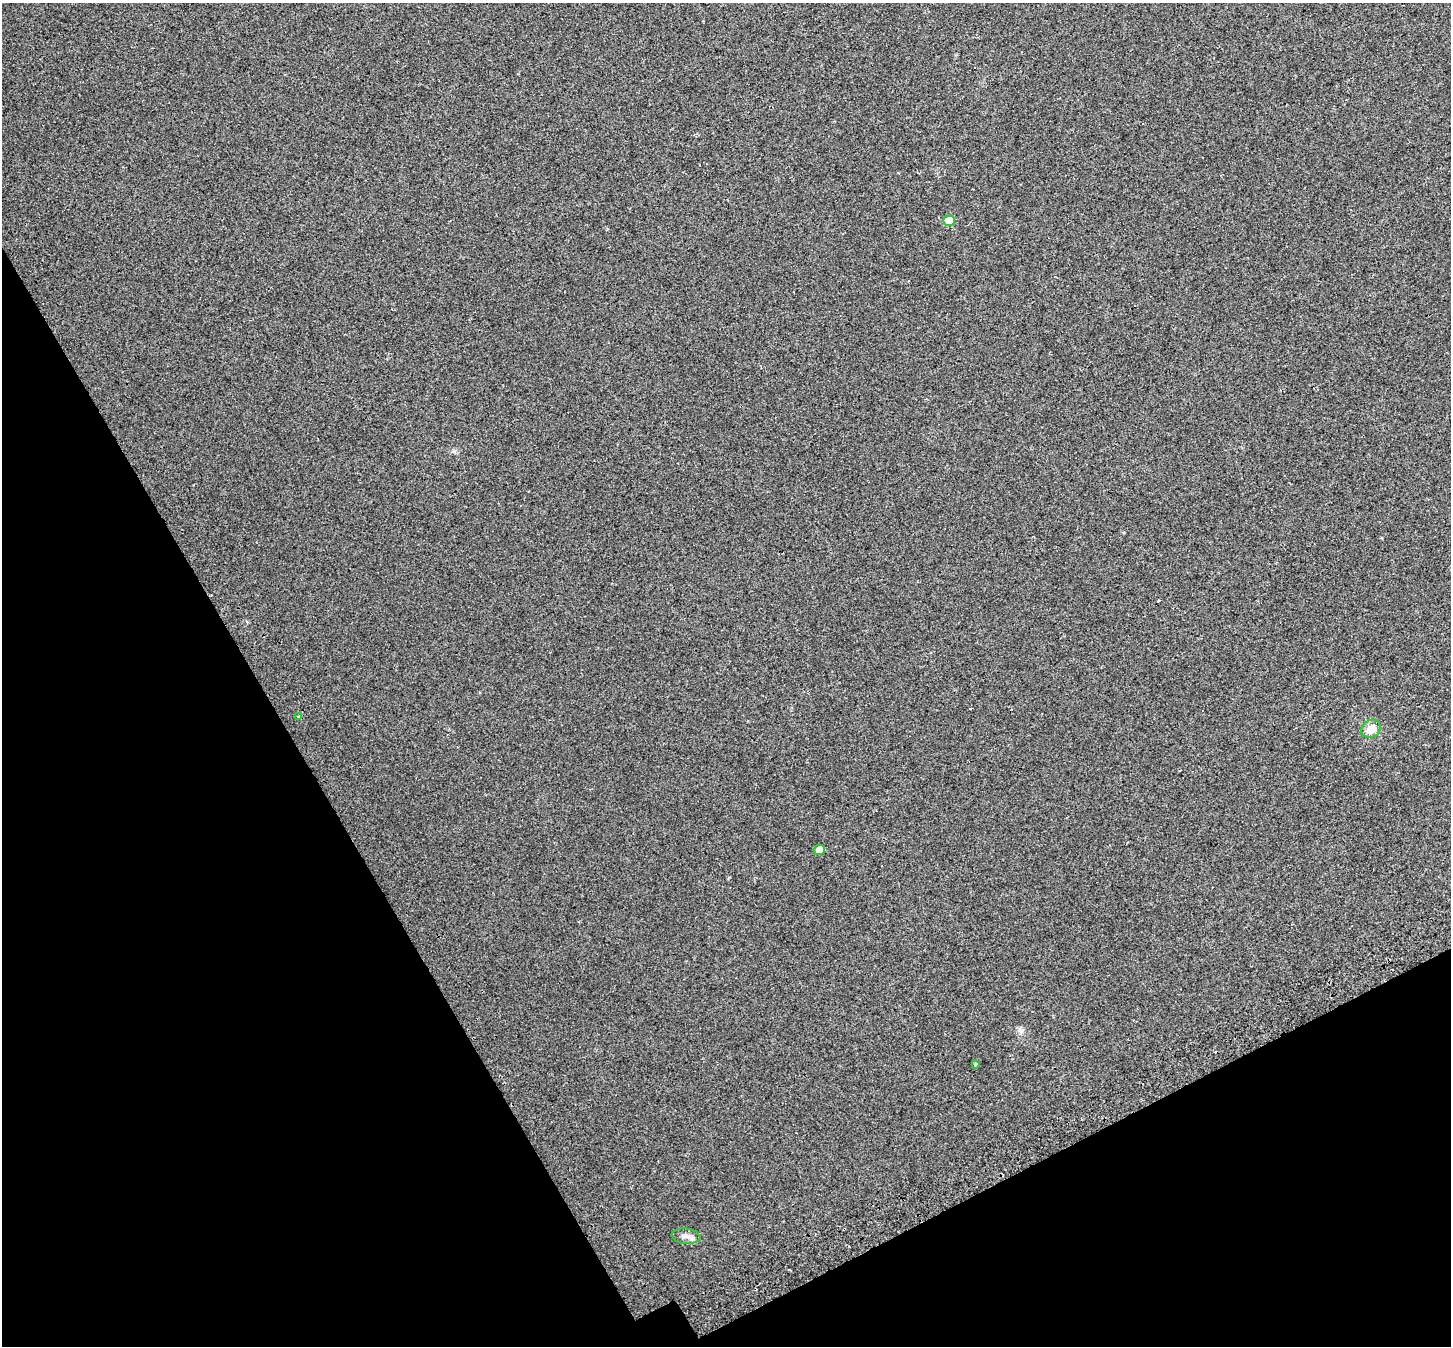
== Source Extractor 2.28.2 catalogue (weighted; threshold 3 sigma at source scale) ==
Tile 14 of 4 x 4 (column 2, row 4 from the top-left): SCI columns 1508-2956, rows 184-1527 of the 5917 x 5803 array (HDU 1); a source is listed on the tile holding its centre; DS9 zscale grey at full resolution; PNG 1453 x 1348 px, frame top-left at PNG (2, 3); each listed source drawn as its Kron ellipse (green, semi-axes under 4 px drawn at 4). Shown black and unused: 26% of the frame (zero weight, under 2 of 3 exposures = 4% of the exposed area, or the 3 px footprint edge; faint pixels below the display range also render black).
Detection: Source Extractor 2.28.2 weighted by HDU 2 'WHT'; one run over the whole footprint, this tile lists its part. Background 0.0439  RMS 0.01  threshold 0.047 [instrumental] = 3 sigma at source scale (4.5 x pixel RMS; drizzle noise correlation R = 1.50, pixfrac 1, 0.0396/0.0396 arcsec/px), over >= 5 px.
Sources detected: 8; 2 cosmic-ray / hot-pixel residue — neither listed nor drawn; the other 6 listed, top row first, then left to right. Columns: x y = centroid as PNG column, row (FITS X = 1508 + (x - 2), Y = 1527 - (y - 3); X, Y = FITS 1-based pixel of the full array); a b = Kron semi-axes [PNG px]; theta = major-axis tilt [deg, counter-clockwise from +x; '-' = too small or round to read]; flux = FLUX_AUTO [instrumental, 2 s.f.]
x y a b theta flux
949 220 6 5 - 14
299 717 4 3 - 3
1371 729 10 8 39 11
819 850 6 5 - 9
975 1064 3 3 - 3
686 1236 14 7 -6 5.7